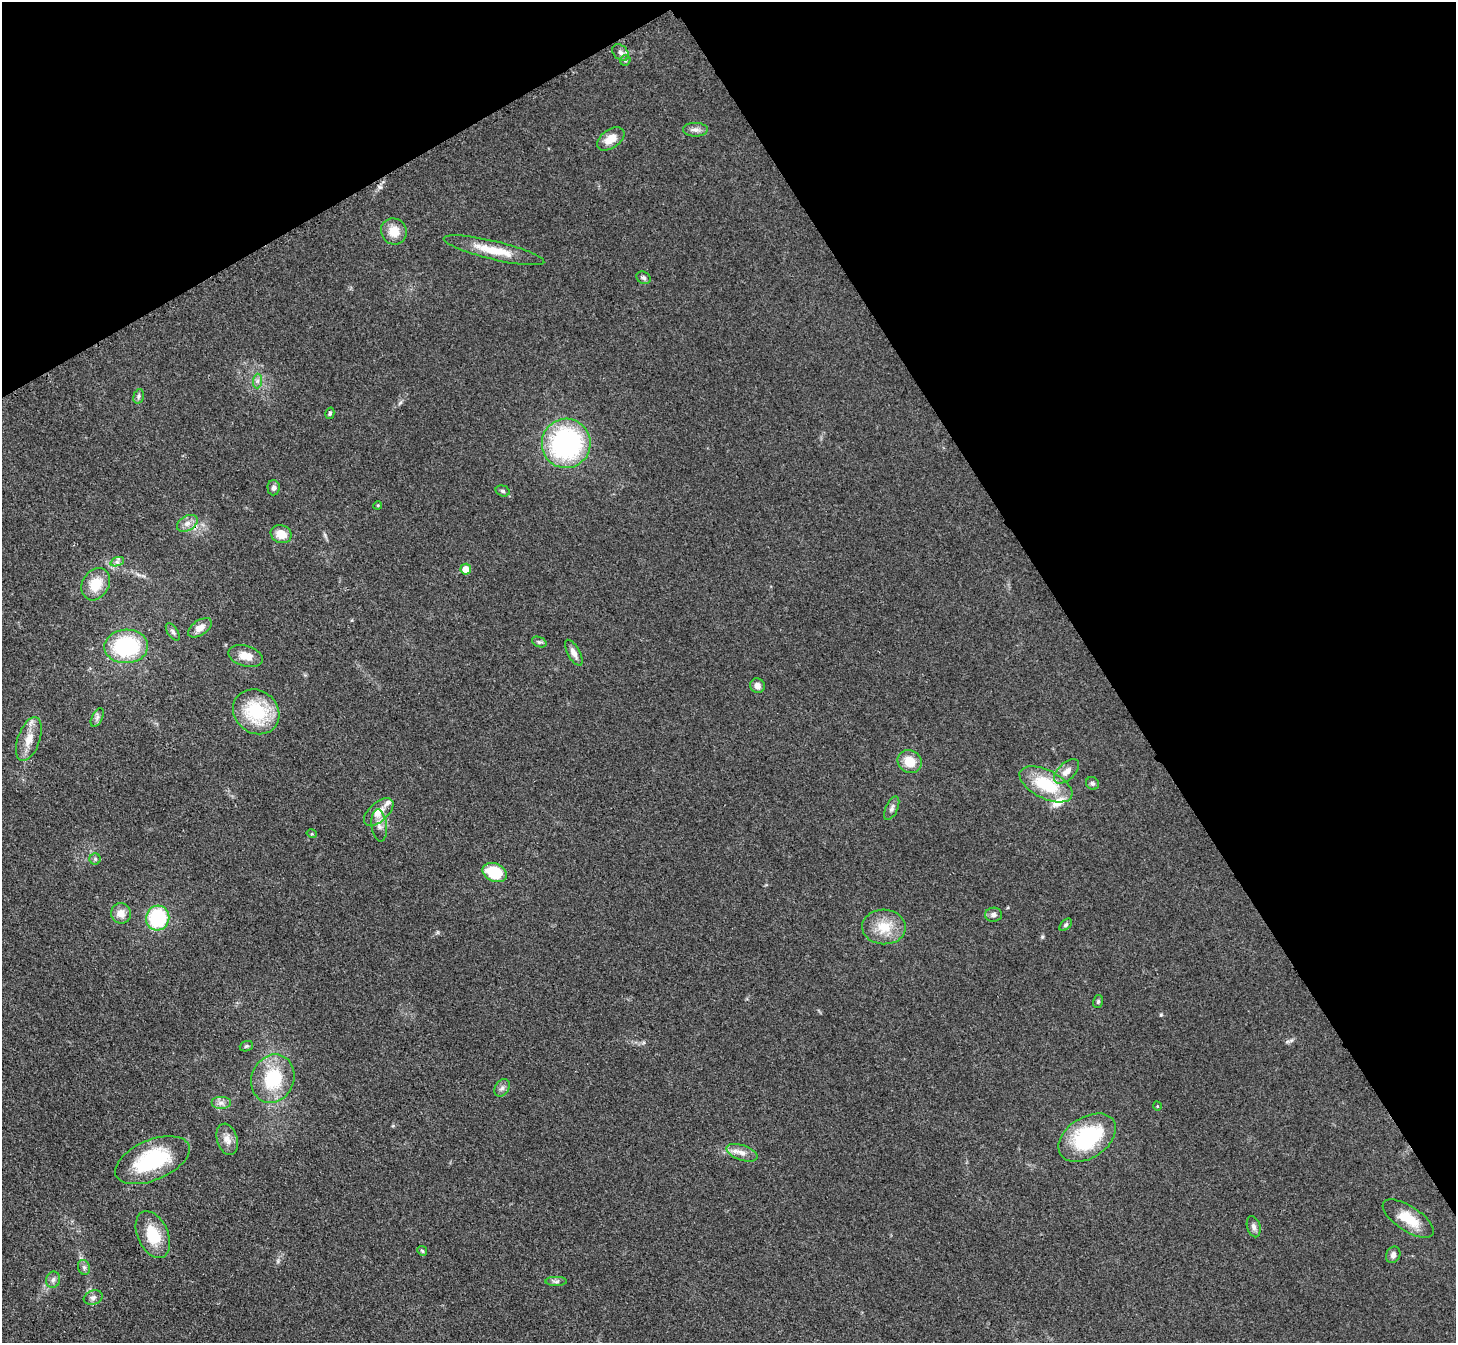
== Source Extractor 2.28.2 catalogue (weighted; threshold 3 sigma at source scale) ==
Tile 3 of 4 x 4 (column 3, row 1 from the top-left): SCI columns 2923-4376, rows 4332-5672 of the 5847 x 5841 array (HDU 1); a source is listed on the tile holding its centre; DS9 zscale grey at full resolution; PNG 1458 x 1345 px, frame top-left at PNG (2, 2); each listed source drawn as its Kron ellipse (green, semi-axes under 4 px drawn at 4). Shown black and unused: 31% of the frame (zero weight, under 3 of 4 exposures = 2% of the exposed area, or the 3 px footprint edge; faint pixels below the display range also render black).
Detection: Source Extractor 2.28.2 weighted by HDU 2 'WHT'; one run over the whole footprint, this tile lists its part. Background 0.0921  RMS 0.0063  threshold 0.0282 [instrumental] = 3 sigma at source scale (4.5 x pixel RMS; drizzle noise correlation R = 1.50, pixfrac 1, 0.05/0.05 arcsec/px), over >= 5 px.
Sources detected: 67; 1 cosmic-ray / hot-pixel residue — neither listed nor drawn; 3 inside a brighter listed object's ellipse — not listed separately; the other 63 listed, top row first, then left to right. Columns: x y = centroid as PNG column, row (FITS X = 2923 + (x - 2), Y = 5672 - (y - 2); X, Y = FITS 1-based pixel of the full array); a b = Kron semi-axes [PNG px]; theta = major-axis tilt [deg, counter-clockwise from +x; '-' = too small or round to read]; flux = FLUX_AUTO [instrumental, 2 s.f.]
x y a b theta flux
620 52 9 7 -45 2.3
625 60 5 5 - 1
695 130 12 7 -2 3.1
611 139 15 9 35 8.4
394 231 13 12 - 9.4
494 250 51 9 -13 17
644 278 7 5 -31 1.5
258 381 7 4 89 1.6
139 396 7 5 73 1.4
330 413 6 4 75 1
566 443 25 24 - 110
274 488 7 6 - 2.1
503 491 7 5 -16 1.4
378 505 4 3 - 0.62
187 523 11 7 31 3.7
281 534 10 9 - 8.4
117 562 7 4 18 1.5
466 569 5 5 - 7.1
96 584 17 13 60 14
200 628 13 7 34 4.9
173 632 10 5 -56 1.6
539 642 7 5 -23 1.1
126 646 22 17 2 59
574 653 14 6 -62 4
246 656 18 10 -15 8.2
757 686 7 7 - 2.8
256 712 24 21 -38 39
97 718 10 5 64 2
29 739 23 11 71 9.3
910 762 12 11 - 11
1067 771 15 8 44 4.9
1092 783 7 6 - 1.4
1046 784 29 14 -27 29
892 808 12 6 66 2.4
379 812 18 9 41 7.9
379 825 16 7 -83 4.4
312 834 5 3 - 0.6
95 859 5 5 - 1.1
495 873 12 9 -23 24
121 913 10 10 - 6
994 915 8 7 - 2.3
158 918 12 11 - 46
1066 925 7 4 44 1.3
884 927 22 17 -2 15
1098 1001 6 5 - 1
246 1046 7 5 21 1.1
273 1079 25 21 67 34
502 1088 9 7 56 2.2
221 1103 10 6 0 3
1157 1106 4 3 - 0.47
1087 1138 31 20 33 54
227 1139 16 10 -73 5.4
742 1153 16 7 -18 4.7
152 1160 39 20 23 49
1408 1219 29 12 -33 15
1254 1227 11 6 -74 2.3
153 1235 25 15 -65 19
422 1251 5 4 - 0.88
1393 1255 8 7 - 2.5
84 1267 8 6 -69 1.7
53 1280 8 7 - 2.3
556 1281 11 4 0 1.7
93 1297 10 7 20 2.3
Unlisted compact peaks at least as high as the median listed source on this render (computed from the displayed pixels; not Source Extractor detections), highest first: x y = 1161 1015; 1042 937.